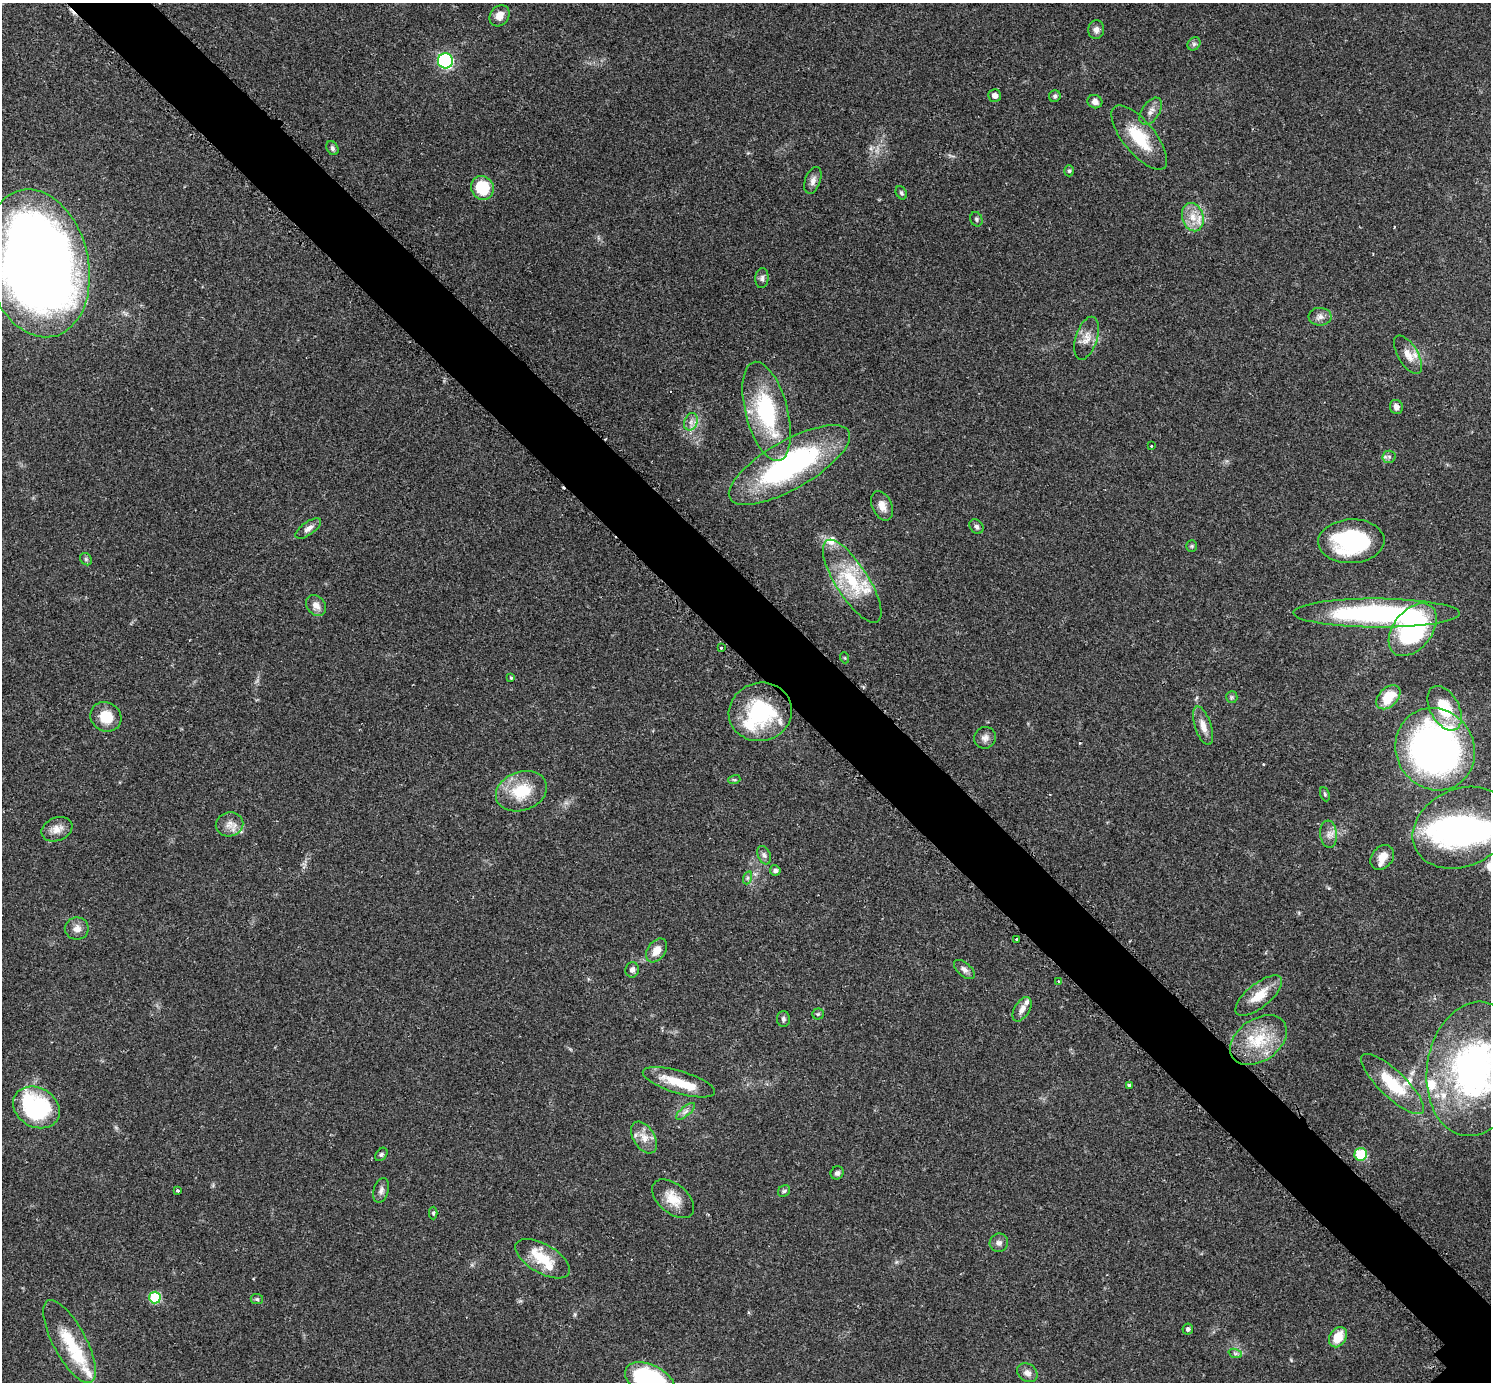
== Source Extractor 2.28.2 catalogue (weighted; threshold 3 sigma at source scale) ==
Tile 11 of 4 x 4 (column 3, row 3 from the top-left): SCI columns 3011-4499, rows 1568-2947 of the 6040 x 6040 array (HDU 1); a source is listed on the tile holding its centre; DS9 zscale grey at full resolution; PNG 1493 x 1384 px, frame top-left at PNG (2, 3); each listed source drawn as its Kron ellipse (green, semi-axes under 4 px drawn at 4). Shown black and unused: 6% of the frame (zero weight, under 2 of 3 exposures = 2% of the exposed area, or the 3 px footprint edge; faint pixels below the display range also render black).
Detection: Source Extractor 2.28.2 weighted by HDU 2 'WHT'; one run over the whole footprint, this tile lists its part. Background 0.0776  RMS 0.0054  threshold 0.0244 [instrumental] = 3 sigma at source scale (4.5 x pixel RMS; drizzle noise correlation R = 1.50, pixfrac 1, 0.05/0.05 arcsec/px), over >= 5 px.
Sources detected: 113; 3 inside a brighter object's white glare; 3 cosmic-ray / hot-pixel residue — neither listed nor drawn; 12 inside a brighter listed object's ellipse — not listed separately; the other 95 listed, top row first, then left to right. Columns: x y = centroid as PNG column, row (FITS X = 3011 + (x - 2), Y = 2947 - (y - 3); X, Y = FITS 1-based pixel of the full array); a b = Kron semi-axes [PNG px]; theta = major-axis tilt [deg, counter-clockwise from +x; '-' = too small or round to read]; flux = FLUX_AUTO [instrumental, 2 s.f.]
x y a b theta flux
500 16 11 9 53 4.9
1096 30 9 8 - 2.4
1194 44 7 6 - 1.3
445 61 7 7 - 87
995 95 6 6 - 2.8
1055 96 6 5 - 1.1
1095 102 7 6 - 3
1151 111 15 8 56 3.7
1139 138 39 16 -51 21
332 148 7 5 -60 1.4
1069 171 5 5 - 0.84
813 180 14 7 70 2.8
482 188 12 11 - 19
901 193 7 5 -61 1.1
1193 217 14 10 -75 7.4
976 219 7 6 - 1.1
37 263 75 51 -77 810
762 278 10 6 84 1.8
1320 317 11 9 -1 3
1087 338 22 11 72 5.9
1408 355 22 9 -59 6.7
1396 407 7 6 - 2.8
767 411 51 21 -75 53
691 422 9 6 69 2.4
1151 446 3 3 - 0.92
1389 457 6 6 - 1.3
789 465 68 24 30 110
882 506 15 10 -66 4.5
976 526 8 6 -46 1.6
308 528 15 6 36 2.8
1351 541 33 22 2 63
1192 546 6 5 - 0.75
86 559 6 5 - 1
852 581 48 16 -58 29
316 605 11 9 -48 3.9
1377 613 83 14 0 110
1413 630 30 19 52 70
721 648 3 3 - 1.4
845 658 5 3 - 0.44
511 678 4 3 - 0.72
1232 697 6 5 - 1
1388 697 14 9 45 14
1445 708 24 14 -62 21
760 712 32 29 16 44
106 717 16 14 -34 12
1203 726 20 8 -72 5.1
985 738 11 10 - 2.9
1435 749 42 39 -57 230
734 780 6 4 17 0.64
521 791 26 19 20 20
1325 794 7 4 -69 0.78
230 824 14 12 11 4.9
1462 828 51 38 24 120
57 829 16 11 23 5.4
1329 834 14 8 -84 3.5
764 855 9 6 -67 1.8
1382 857 13 10 50 5.5
775 870 5 5 - 1.7
747 878 7 4 71 1
77 929 12 11 - 3.7
1017 939 3 3 - 1.2
657 950 13 8 54 6
964 969 12 6 -40 2.2
632 970 8 6 81 1.8
1059 981 3 2 - 0.98
1259 996 28 12 39 11
1022 1009 13 7 59 3.5
818 1014 5 5 - 0.79
783 1019 8 6 -89 1.4
1258 1040 31 21 35 23
1474 1069 67 47 81 160
679 1082 37 11 -16 14
1393 1084 41 13 -43 23
1129 1085 4 3 - 1.2
36 1107 24 19 -30 67
686 1111 12 4 40 2.1
644 1137 17 10 -57 5.8
381 1154 7 5 51 1
1361 1154 6 6 - 25
837 1173 7 6 - 1.6
178 1190 3 3 - 0.79
381 1190 13 7 74 2.4
784 1191 6 5 - 0.99
673 1199 24 14 -40 9.8
433 1213 6 4 89 0.91
999 1243 9 9 - 2.3
543 1259 30 14 -30 17
155 1298 6 5 - 33
257 1299 6 5 - 0.95
1188 1329 5 5 - 1.2
1338 1337 11 8 57 10
69 1341 46 16 -62 22
1235 1353 7 4 -19 1.1
1027 1373 11 8 -34 2.9
650 1380 27 15 -26 86
Isophote crosses this tile's border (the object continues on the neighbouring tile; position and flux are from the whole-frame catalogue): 3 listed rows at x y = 37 263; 1474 1069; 650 1380